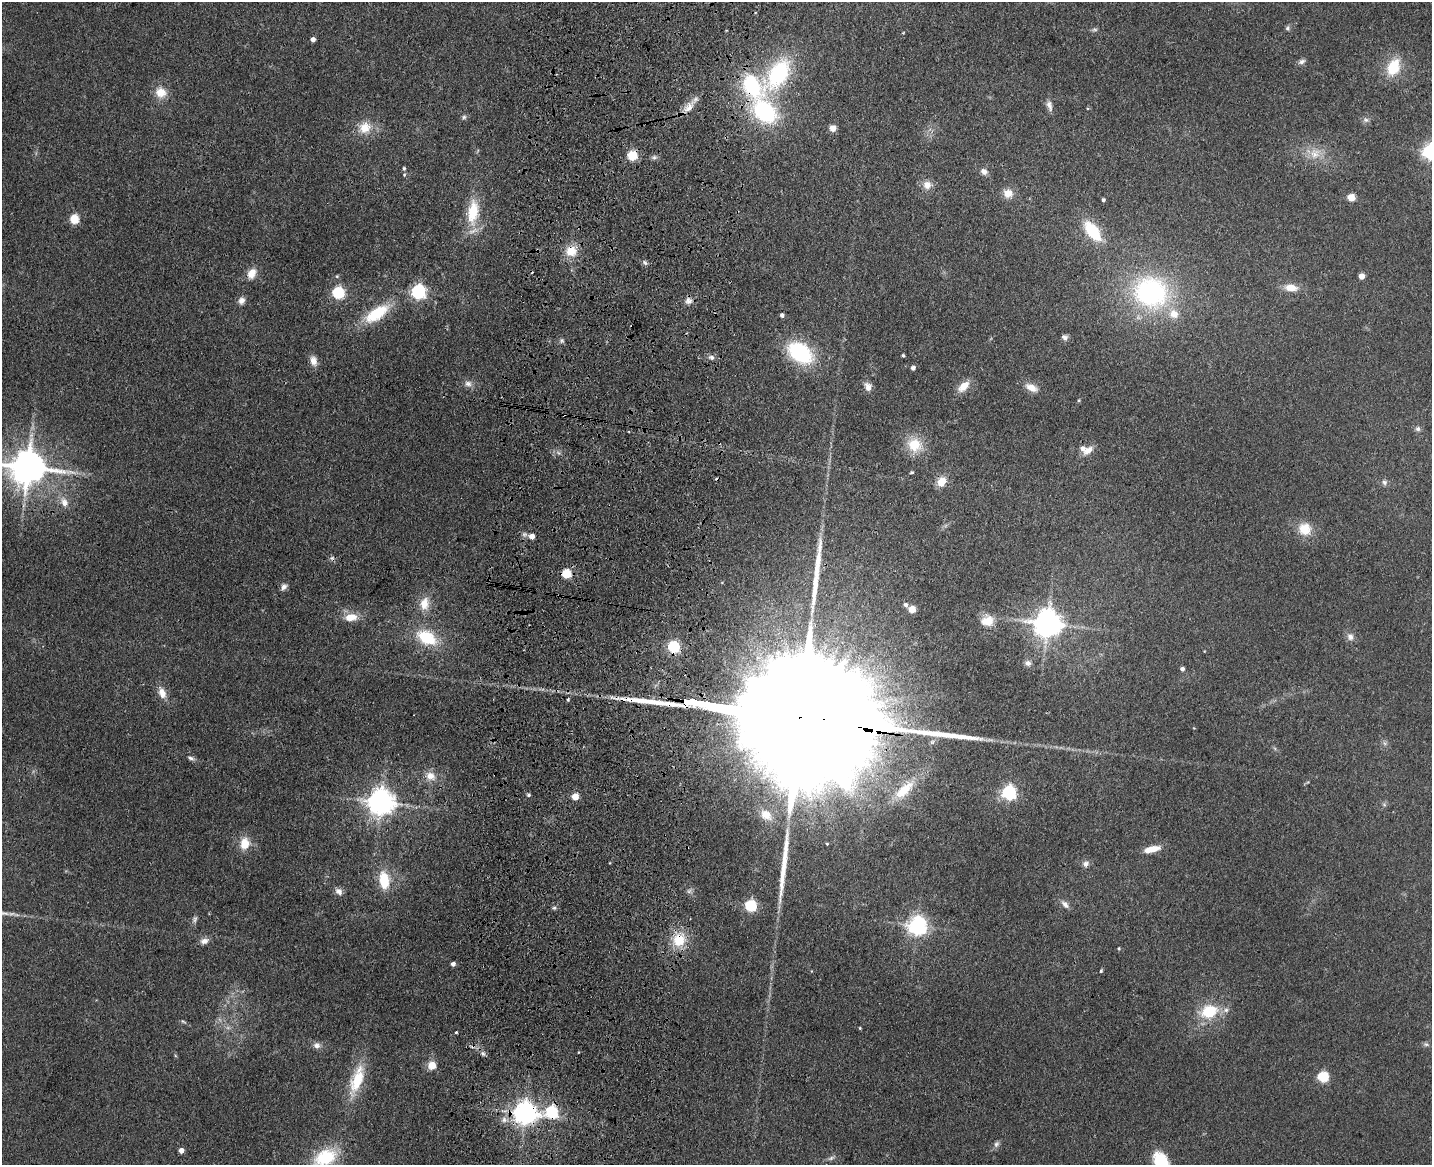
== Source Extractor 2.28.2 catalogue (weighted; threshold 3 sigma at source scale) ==
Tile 8 of 3 x 4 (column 2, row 3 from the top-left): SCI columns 1764-3193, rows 1181-2343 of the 4844 x 4686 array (HDU 1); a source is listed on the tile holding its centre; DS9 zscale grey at full resolution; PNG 1434 x 1167 px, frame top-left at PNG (2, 2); no overlay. Shown black and unused: <1% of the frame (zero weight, under 3 of 4 exposures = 6% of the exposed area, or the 3 px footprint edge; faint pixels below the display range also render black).
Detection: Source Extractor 2.28.2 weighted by HDU 2 'WHT'; one run over the whole footprint, this tile lists its part. Background 0.0939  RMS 0.0065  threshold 0.0295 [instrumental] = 3 sigma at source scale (4.5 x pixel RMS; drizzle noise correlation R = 1.50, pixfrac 1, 0.05/0.05 arcsec/px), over >= 5 px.
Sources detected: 131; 2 too faint to see at this stretch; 2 cosmic-ray / hot-pixel residue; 2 long thin detections or spike segments (spike, bleed or trail) — not listed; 3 inside a brighter listed object's ellipse — not listed separately; the other 122 listed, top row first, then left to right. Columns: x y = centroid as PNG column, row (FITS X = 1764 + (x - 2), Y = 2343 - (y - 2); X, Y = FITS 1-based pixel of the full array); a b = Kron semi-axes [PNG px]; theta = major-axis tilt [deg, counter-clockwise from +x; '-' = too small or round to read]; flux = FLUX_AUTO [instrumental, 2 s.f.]
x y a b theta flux
1287 28 7 5 62 1.3
1095 29 9 4 0 1.3
903 33 4 2 - 0.45
313 39 4 4 - 3.2
1301 61 8 6 22 2.1
1393 67 19 13 64 21
778 74 41 21 55 64
161 92 15 13 -26 9.3
1049 105 14 7 -74 3.6
689 107 23 10 47 8.1
765 112 28 20 -44 69
464 117 8 6 33 1.5
1366 120 9 7 -30 2
364 127 18 16 34 12
833 128 7 6 - 5.1
1430 152 6 6 - 210
1315 153 16 14 58 9.7
632 156 5 5 - 44
654 157 7 5 43 1.6
404 168 5 4 - 1.1
984 171 9 8 - 3.3
404 175 5 4 - 0.74
927 185 11 10 - 5.9
1008 193 12 10 -18 7.4
1351 197 5 5 - 21
1103 200 4 3 - 1.5
473 212 32 13 84 25
74 219 5 5 - 36
1092 231 18 9 -52 37
571 251 14 12 10 12
645 263 8 5 -54 1.5
252 273 13 9 59 7.5
337 276 5 4 - 0.82
1362 276 5 4 - 9.2
1291 288 16 9 -6 8.4
418 292 6 6 - 170
1151 292 40 35 -18 110
338 293 6 6 - 81
241 301 10 8 75 3.3
688 301 10 9 - 3.4
377 313 30 13 34 29
782 315 4 4 - 2.2
1065 337 9 7 -31 2.3
562 340 6 6 - 1.4
800 353 24 16 -35 60
903 355 3 3 - 0.97
711 357 8 6 -21 2.2
313 361 12 8 -80 5.2
913 368 4 4 - 2.3
468 384 10 8 -4 3.3
963 386 16 9 41 8.2
868 387 11 8 -66 4.2
1031 388 18 9 -27 6.6
1079 400 5 3 - 0.7
565 414 3 3 - 0.78
1418 429 7 7 - 1.9
914 445 16 14 -24 18
1088 450 15 8 37 5.9
28 467 11 10 - 1800
912 472 4 3 - 0.96
942 482 11 9 56 8.6
1384 482 7 7 - 2
64 502 15 10 -62 6.7
1305 529 11 11 - 15
532 536 5 5 - 5.3
566 574 5 5 - 36
284 587 8 7 - 2.7
424 603 17 12 79 10
906 605 6 5 - 1.8
912 609 5 5 - 16
351 617 15 9 6 10
987 621 15 12 8 11
1047 624 8 8 - 990
426 637 18 11 -28 34
1350 637 10 8 -63 3.3
673 647 6 5 - 89
1028 663 9 7 -13 2.6
1182 669 4 4 - 2.1
162 693 15 9 -68 6.8
788 717 139 23 -9 100000
191 758 10 5 -21 1.9
430 776 14 11 -32 7
904 790 31 13 43 18
1009 792 6 6 - 120
528 795 5 5 - 0.96
575 797 5 5 - 14
381 802 8 8 - 840
1384 804 6 4 -20 0.98
766 815 14 11 -38 7.8
244 843 15 11 80 11
827 844 3 3 - 0.54
1152 849 20 7 13 8.4
1086 864 9 8 - 2.9
384 880 19 11 -83 19
339 891 11 8 -41 3.2
1065 904 12 7 -47 3.4
750 906 6 5 - 81
554 908 6 4 -19 1.2
917 926 7 7 - 340
679 940 16 14 63 19
204 941 11 7 15 3.7
1119 948 4 3 - 0.77
453 964 4 4 - 2.6
1101 971 4 3 - 0.95
1209 1011 21 17 22 25
183 1021 8 4 -23 1.1
860 1028 4 3 - 0.67
456 1032 3 3 - 0.72
1426 1044 6 5 - 1.3
317 1045 10 9 - 3.3
483 1053 8 5 -62 1.7
432 1065 5 5 - 17
1323 1077 5 5 - 61
357 1080 44 15 71 25
551 1112 7 6 - 80
525 1113 8 7 - 590
504 1120 10 10 - 4.8
996 1144 9 7 51 2.1
181 1150 4 4 - 5
325 1157 25 16 26 37
831 1158 9 4 36 1.7
1161 1161 17 12 -54 25
Overlapping masked pixels (flux is a lower limit): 10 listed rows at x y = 632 156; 571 251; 565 414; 566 574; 673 647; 788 717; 679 940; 483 1053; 551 1112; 525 1113
Isophote crosses this tile's border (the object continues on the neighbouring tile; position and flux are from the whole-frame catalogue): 4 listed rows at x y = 1430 152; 28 467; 325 1157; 1161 1161